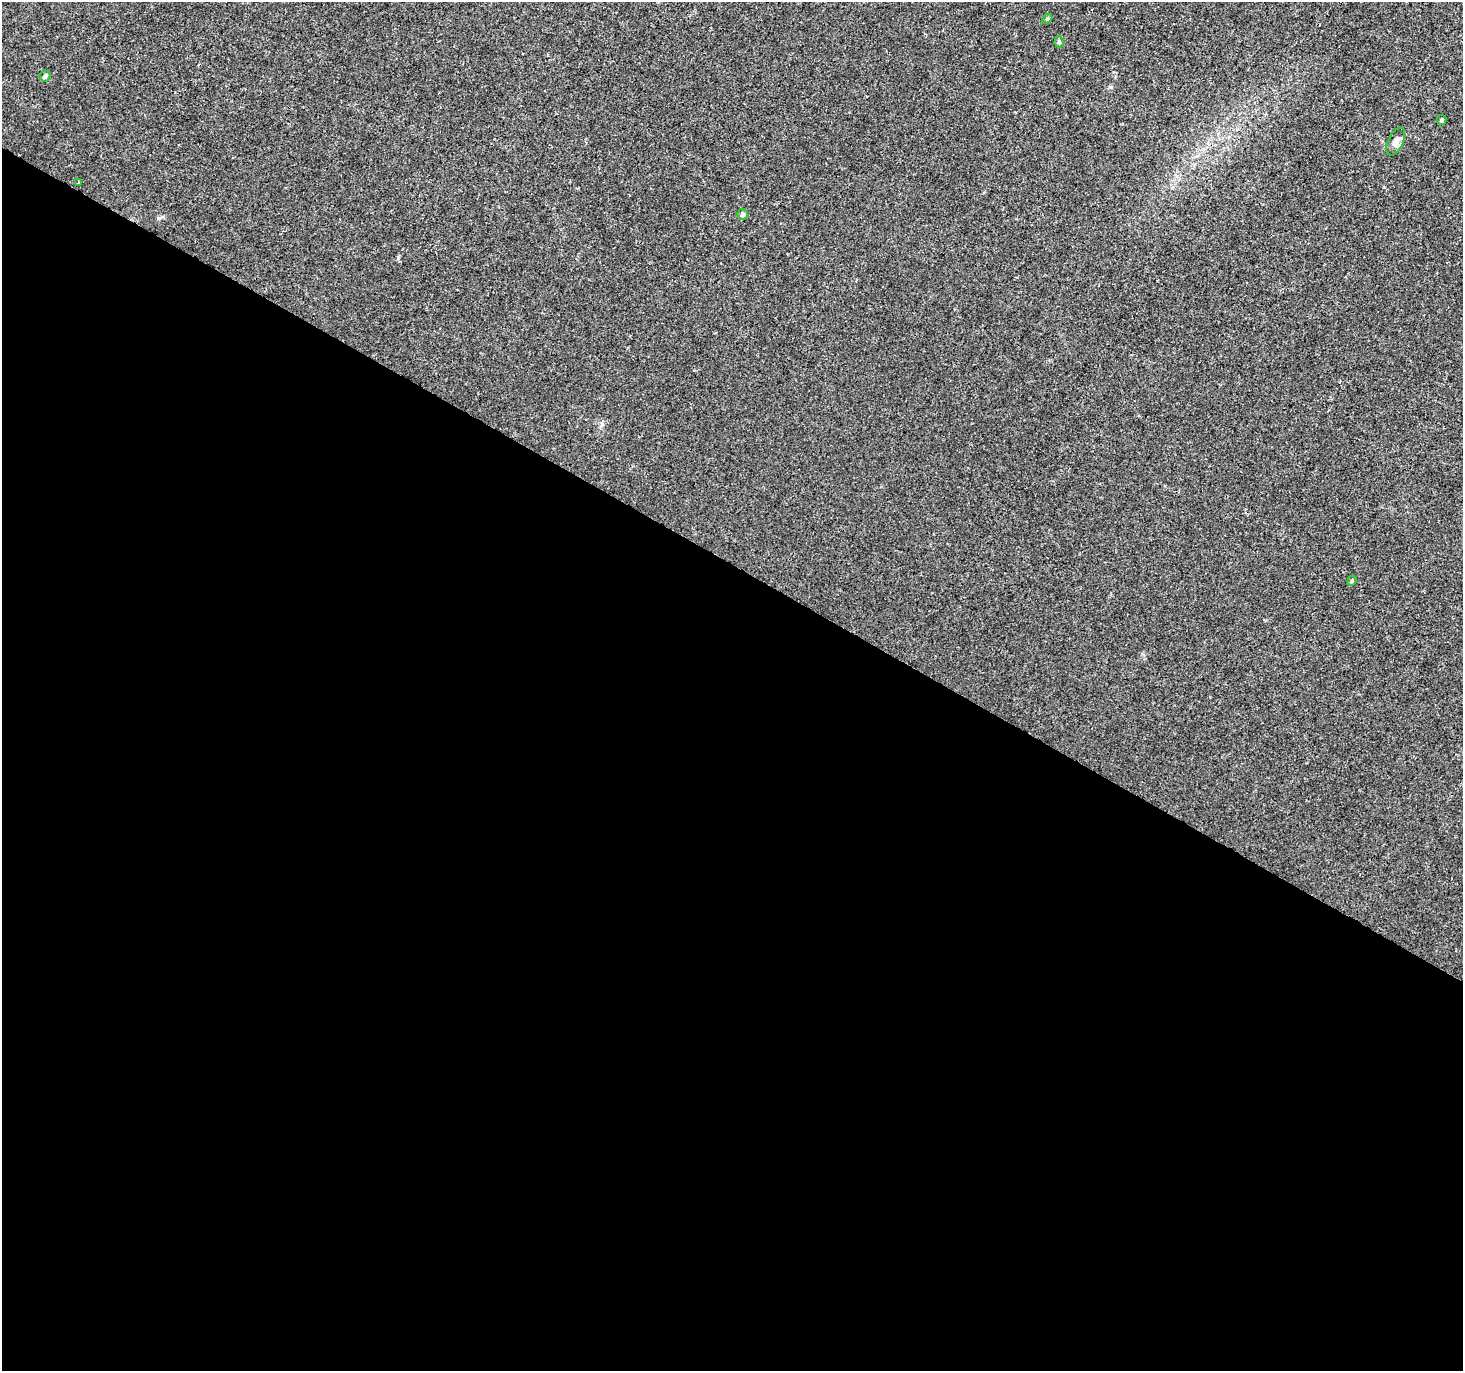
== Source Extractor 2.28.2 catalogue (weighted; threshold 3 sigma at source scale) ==
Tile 14 of 4 x 4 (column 2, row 4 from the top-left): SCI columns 1462-2922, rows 194-1562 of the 5854 x 5930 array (HDU 1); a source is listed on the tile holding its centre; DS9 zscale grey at full resolution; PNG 1465 x 1373 px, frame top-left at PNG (2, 2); each listed source drawn as its Kron ellipse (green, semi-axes under 4 px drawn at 4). Shown black and unused: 59% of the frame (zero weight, under 3 of 4 exposures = <1% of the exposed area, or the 3 px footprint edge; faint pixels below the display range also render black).
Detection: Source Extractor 2.28.2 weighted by HDU 2 'WHT'; one run over the whole footprint, this tile lists its part. Background 0.00142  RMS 0.0013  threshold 0.00607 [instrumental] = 3 sigma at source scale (4.5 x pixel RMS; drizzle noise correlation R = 1.50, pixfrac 1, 0.0396/0.0396 arcsec/px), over >= 5 px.
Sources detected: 8; all 8 listed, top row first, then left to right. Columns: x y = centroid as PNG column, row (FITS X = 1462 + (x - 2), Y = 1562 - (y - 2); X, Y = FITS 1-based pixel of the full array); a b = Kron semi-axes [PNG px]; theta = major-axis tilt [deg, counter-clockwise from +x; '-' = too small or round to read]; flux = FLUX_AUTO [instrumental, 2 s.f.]
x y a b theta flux
1047 19 6 4 43 0.17
1059 42 6 4 89 0.29
45 76 5 5 - 0.38
1442 120 5 4 - 0.18
1396 141 15 7 64 0.79
78 182 3 3 - 0.19
743 214 5 5 - 0.28
1352 581 5 4 - 0.16